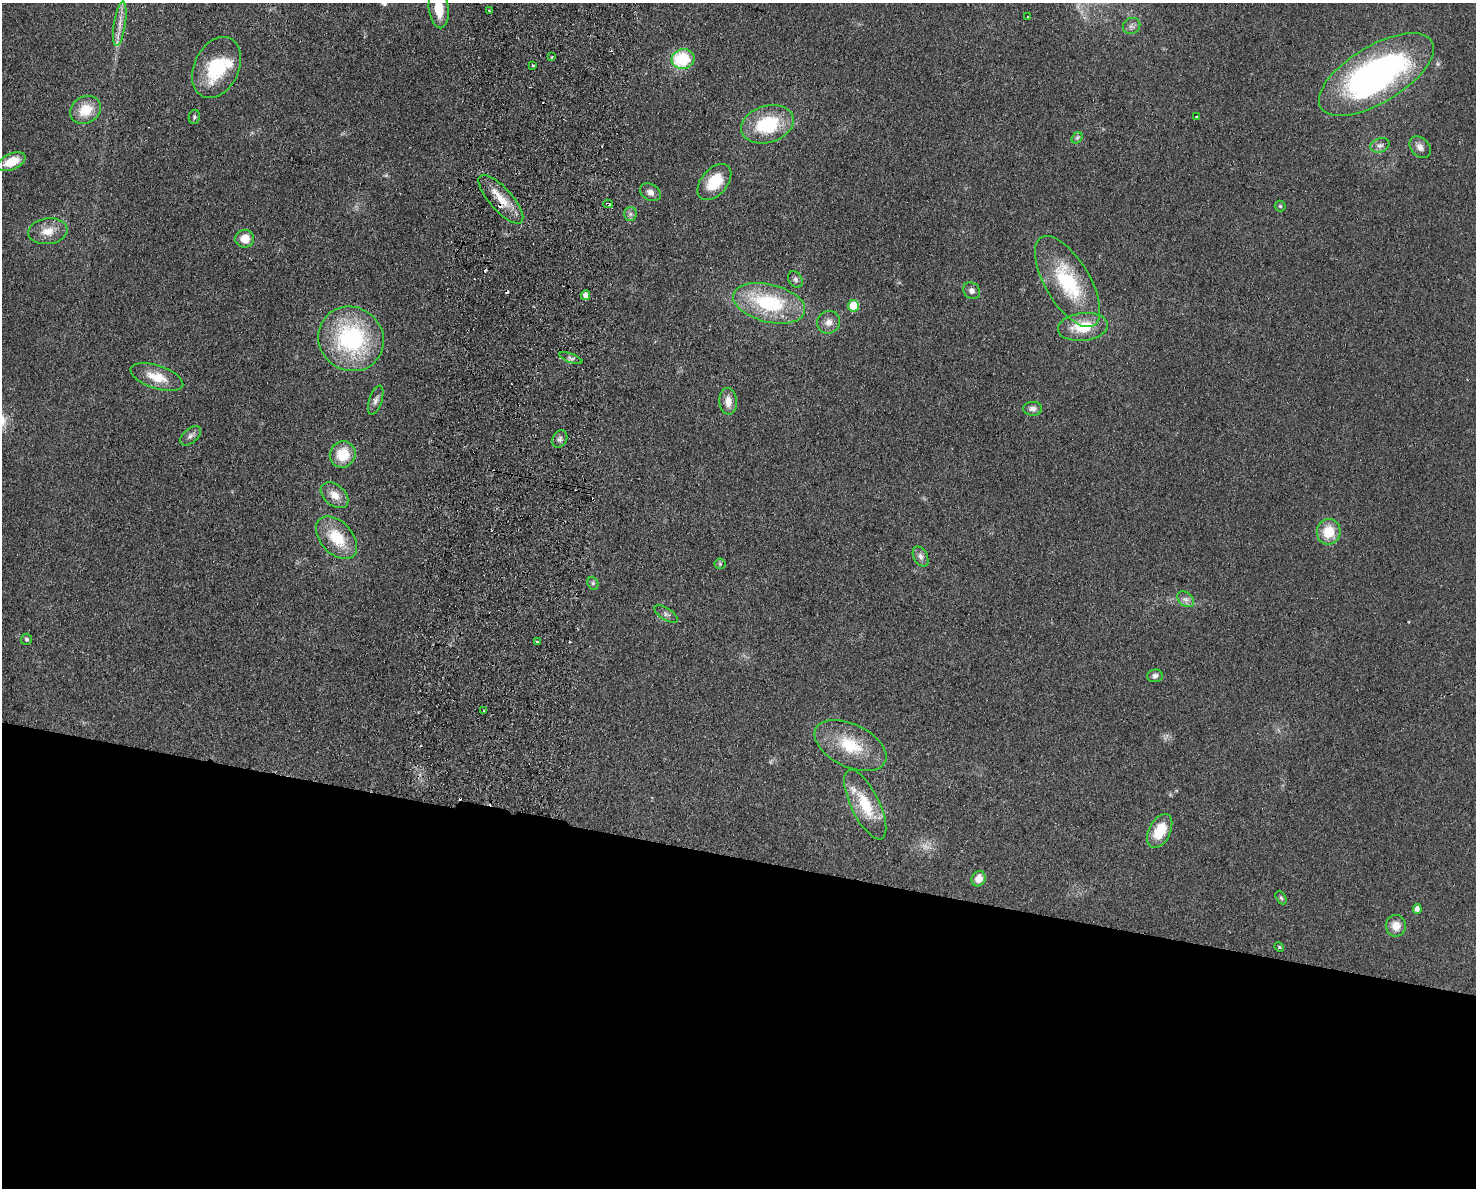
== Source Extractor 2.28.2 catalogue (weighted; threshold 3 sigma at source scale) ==
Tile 11 of 3 x 4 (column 2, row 4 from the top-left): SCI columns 1759-3232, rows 11-1196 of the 4877 x 4765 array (HDU 1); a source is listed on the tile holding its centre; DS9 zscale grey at full resolution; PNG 1478 x 1190 px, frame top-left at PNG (2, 3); each listed source drawn as its Kron ellipse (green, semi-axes under 4 px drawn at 4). Shown black and unused: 28% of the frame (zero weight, under 2 of 3 exposures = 3% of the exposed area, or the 3 px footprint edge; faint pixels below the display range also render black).
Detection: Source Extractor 2.28.2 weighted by HDU 2 'WHT'; one run over the whole footprint, this tile lists its part. Background 0.0934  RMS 0.0095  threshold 0.0426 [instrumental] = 3 sigma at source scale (4.5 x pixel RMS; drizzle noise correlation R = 1.50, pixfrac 1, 0.05/0.05 arcsec/px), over >= 5 px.
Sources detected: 72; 1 too faint to see at this stretch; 6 cosmic-ray / hot-pixel residue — neither listed nor drawn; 2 inside a brighter listed object's ellipse — not listed separately; the other 63 listed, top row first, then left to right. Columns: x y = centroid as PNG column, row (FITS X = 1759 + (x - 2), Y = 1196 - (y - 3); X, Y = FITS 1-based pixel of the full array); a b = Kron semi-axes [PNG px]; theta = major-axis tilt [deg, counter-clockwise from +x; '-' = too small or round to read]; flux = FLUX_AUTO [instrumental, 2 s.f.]
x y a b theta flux
439 9 19 10 -84 22
489 11 2 2 - 0.82
1027 17 3 2 - 1
120 24 22 6 81 8.7
1131 26 9 7 32 3.5
551 57 3 2 - 1.9
683 59 11 10 - 51
532 65 3 2 - 2
216 67 32 22 64 53
1376 74 65 28 31 310
85 110 16 13 30 22
194 117 7 5 80 1.8
1197 117 3 3 - 1.6
767 124 27 18 17 58
1077 138 6 4 45 1.9
1380 145 10 7 16 4.2
1420 147 12 9 -46 5.5
11 162 15 8 24 19
714 182 21 13 49 29
650 192 11 8 -32 4.6
501 199 31 11 -48 18
608 204 5 3 - 2.9
1280 206 5 5 - 1.3
630 214 6 6 - 2.6
48 231 20 12 8 14
245 239 9 9 - 13
795 279 9 6 -59 2.8
1067 282 51 22 -59 74
972 291 9 7 -40 4.2
585 295 5 4 - 5
769 303 37 19 -14 79
853 306 6 5 - 33
829 322 12 11 - 7.2
1083 327 25 14 6 30
351 339 33 31 -39 120
571 358 12 4 -21 2.8
157 377 27 11 -19 20
376 400 15 6 71 4.4
728 401 13 9 -87 9.3
1033 409 9 7 -3 4.1
190 436 12 7 41 3.7
560 439 9 7 60 3.5
343 454 13 12 - 26
334 495 16 10 -40 11
1329 532 13 12 - 23
337 538 25 16 -47 34
921 556 11 7 -62 4.1
720 564 6 5 - 1.5
593 583 7 5 -70 1.8
1186 599 9 6 -39 3.9
666 614 13 6 -33 3.4
26 639 5 5 - 1.8
537 642 3 3 - 1.8
1155 676 8 6 6 3.1
484 711 3 2 - 1.5
850 745 38 21 -26 42
865 805 38 14 -64 34
1160 831 18 10 64 26
979 879 8 6 61 10
1281 898 7 4 -62 1.6
1417 909 5 4 - 5
1396 926 11 10 - 10
1279 947 5 4 - 0.97
Overlapping masked pixels (flux is a lower limit): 2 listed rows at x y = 501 199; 608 204
Isophote crosses this tile's border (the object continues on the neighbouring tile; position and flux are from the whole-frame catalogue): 1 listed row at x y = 439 9